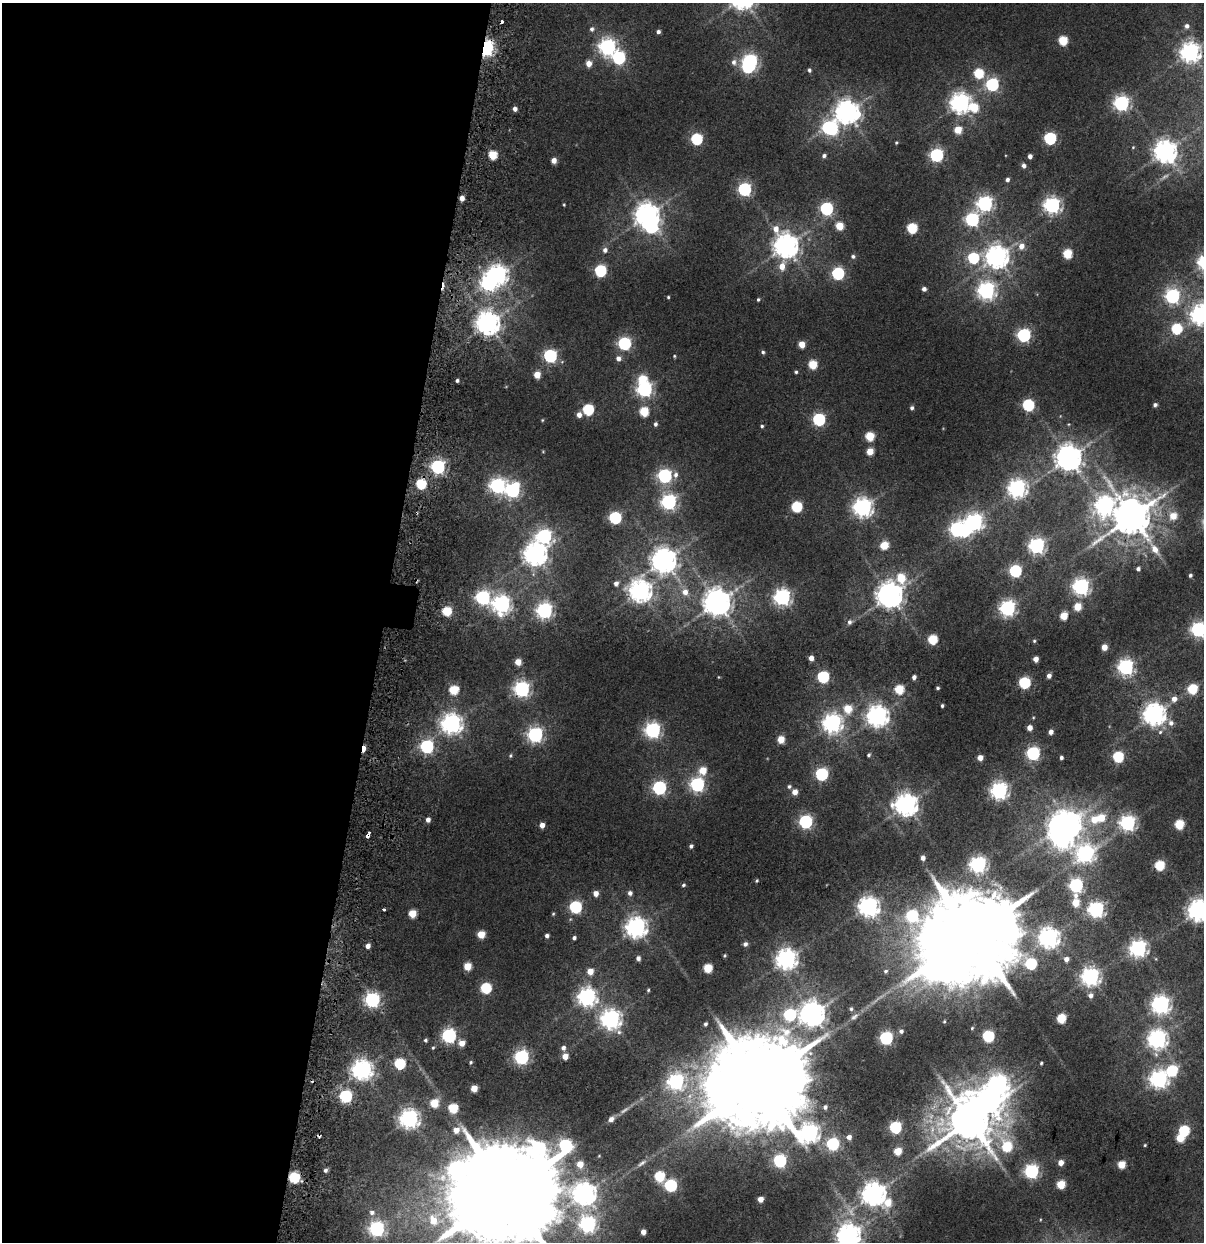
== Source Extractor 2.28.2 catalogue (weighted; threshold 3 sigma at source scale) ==
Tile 5 of 4 x 4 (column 1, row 2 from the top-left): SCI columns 240-1441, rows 3391-4630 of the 5173 x 6321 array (HDU 1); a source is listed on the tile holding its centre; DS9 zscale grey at full resolution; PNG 1206 x 1244 px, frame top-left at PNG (2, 3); no overlay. Shown black and unused: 32% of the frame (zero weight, under 2 of 5 exposures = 17% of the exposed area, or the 3 px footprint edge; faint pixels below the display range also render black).
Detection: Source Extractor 2.28.2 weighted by HDU 2 'WHT'; one run over the whole footprint, this tile lists its part. Background 0.0107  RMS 0.0055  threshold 0.0249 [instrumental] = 3 sigma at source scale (4.5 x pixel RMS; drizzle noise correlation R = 1.50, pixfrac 1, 0.0396/0.0396 arcsec/px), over >= 5 px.
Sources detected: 316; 4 too faint to see at this stretch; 15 inside a brighter object's white glare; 5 cosmic-ray / hot-pixel residue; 1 long thin detection or spike segment (spike, bleed or trail) — not listed; the other 291 listed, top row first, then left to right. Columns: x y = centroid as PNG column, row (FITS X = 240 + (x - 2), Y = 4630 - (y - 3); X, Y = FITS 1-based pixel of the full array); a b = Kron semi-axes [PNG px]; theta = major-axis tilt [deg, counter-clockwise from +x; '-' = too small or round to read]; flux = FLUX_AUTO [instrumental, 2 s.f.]
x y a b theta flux
1187 26 5 5 - 1.7
592 29 6 5 - 1.5
658 32 4 4 - 1.5
1063 40 5 5 - 21
607 46 7 7 - 200
486 48 6 5 - 180
1190 52 7 7 - 300
619 58 7 6 - 71
750 61 6 6 - 120
734 62 8 8 - 2.5
589 63 5 5 - 5
809 70 4 4 - 1.1
978 73 6 6 - 26
992 84 6 6 - 76
960 103 7 7 - 300
1121 103 7 6 - 140
974 107 7 6 - 17
515 109 4 4 - 2.6
847 112 9 8 - 470
829 128 9 7 -15 130
958 130 5 5 - 11
1050 138 6 6 - 67
696 139 6 6 - 47
896 142 4 3 - 0.56
1133 147 5 4 - 0.48
1165 151 8 7 - 410
493 155 5 5 - 20
936 155 6 6 - 93
824 156 5 4 - 1.4
1030 156 4 4 - 2.1
554 160 5 4 - 3.9
1024 166 5 5 - 1.8
1007 180 4 4 - 1.6
744 189 6 6 - 92
462 198 4 4 - 3.9
985 203 7 6 - 160
564 205 3 3 - 0.45
1052 205 7 6 - 180
826 209 6 6 - 81
647 215 8 8 - 490
972 219 6 6 - 91
839 226 5 5 - 15
912 228 6 5 - 33
786 246 10 8 -60 510
1021 246 6 6 - 4.3
605 250 6 6 - 2
1067 254 5 5 - 22
853 256 5 5 - 1.2
997 257 8 8 - 420
973 258 7 6 - 42
782 266 10 6 70 6.3
600 270 6 6 - 56
838 273 6 6 - 68
497 275 7 7 - 280
924 289 4 4 - 2.1
986 291 7 7 - 200
1172 296 6 6 - 120
668 297 3 3 - 0.56
758 299 4 4 - 0.67
1201 315 7 7 - 360
488 323 8 7 - 470
1176 329 6 6 - 38
1024 335 6 6 - 90
624 343 6 6 - 83
801 344 5 5 - 7.7
763 352 5 4 - 0.93
550 356 6 6 - 91
674 356 4 3 - 0.52
618 358 6 6 - 2.5
813 364 5 5 - 20
796 372 4 4 - 0.71
537 375 5 5 - 8
457 380 3 3 - 1
644 389 6 6 - 150
1028 405 6 6 - 57
1155 405 4 4 - 1.3
912 408 5 4 - 1.1
588 409 6 6 - 40
644 411 6 5 - 21
579 415 5 5 - 3
819 419 6 6 - 73
542 420 4 4 - 0.43
655 424 6 5 - 1.3
1069 424 5 3 - 0.44
762 426 4 3 - 0.75
870 436 5 5 - 20
543 451 5 3 - 0.36
870 451 5 5 - 9.6
1069 458 8 8 - 640
438 466 6 6 - 120
675 475 8 7 - 2.2
665 476 6 6 - 110
421 484 5 5 - 33
497 485 7 6 - 140
1017 488 7 7 - 250
512 490 7 7 - 130
668 502 6 6 - 150
1105 506 13 8 73 220
797 507 6 6 - 38
863 507 7 7 - 280
1132 516 12 12 - 1600
1173 516 7 7 - 7.6
615 518 6 6 - 62
974 522 7 7 - 210
544 536 7 7 - 130
884 545 5 5 - 15
1036 546 6 6 - 170
535 554 8 8 - 440
664 560 8 8 - 540
1138 569 5 4 - 1.5
1015 571 6 6 - 67
1190 575 4 3 - 1.1
901 578 9 7 -82 17
616 583 5 5 - 2.1
1081 587 7 6 - 200
640 591 8 8 - 360
685 592 9 8 - 4.2
890 595 8 8 - 620
483 597 7 6 - 120
782 597 7 7 - 190
717 602 8 8 - 710
501 604 8 7 - 230
1077 607 5 5 - 13
1007 608 7 7 - 150
544 610 7 6 - 170
447 611 5 5 - 23
1064 616 5 5 - 13
850 622 7 6 - 1.7
1198 629 6 6 - 140
933 639 5 5 - 26
1034 641 4 4 - 0.67
1104 647 5 4 - 5.7
811 658 4 4 - 3.4
1036 659 4 4 - 3.8
518 662 5 5 - 6.8
1126 667 6 6 - 160
1049 676 4 4 - 2.8
718 677 4 3 - 0.34
823 677 6 6 - 60
914 677 4 4 - 1.9
1024 683 6 6 - 53
938 688 3 3 - 0.79
522 689 6 6 - 160
899 689 5 5 - 21
1192 689 5 5 - 31
454 690 6 5 - 21
1174 699 7 6 - 3
942 706 3 3 - 0.84
848 709 6 6 - 12
1154 714 7 7 - 410
878 716 7 7 - 370
832 723 7 7 - 260
1171 723 8 7 - 2.3
451 724 7 7 - 320
1030 728 4 4 - 4.2
652 730 7 6 - 160
1051 732 4 4 - 2.8
1160 732 6 6 - 1
535 735 6 6 - 150
781 739 5 5 - 9.7
427 746 6 6 - 89
1033 753 6 6 - 96
510 755 5 5 - 0.78
869 755 5 4 - 0.85
1118 757 6 5 - 43
980 758 5 4 - 4.3
1061 758 4 3 - 1.3
703 770 6 5 - 11
821 774 6 6 - 75
697 784 6 6 - 110
789 786 5 5 - 0.98
659 788 6 6 - 100
999 791 7 7 - 200
795 792 5 5 - 4.5
906 805 8 7 - 420
1101 818 6 6 - 11
428 820 4 4 - 2.5
1094 820 8 7 - 8.9
805 822 6 6 - 96
1127 823 7 6 - 160
1179 824 5 5 - 27
542 825 4 4 - 3.8
1061 826 7 7 - 520
368 835 4 3 - 24
691 846 4 4 - 1.2
1085 854 9 9 - 170
923 858 5 4 - 2.6
978 864 6 6 - 180
1160 865 5 5 - 31
757 881 4 4 - 0.59
683 885 4 3 - 0.78
1076 885 6 6 - 110
596 893 5 5 - 3.9
630 893 5 5 - 1.8
1076 903 7 5 87 13
575 907 6 6 - 69
868 907 7 7 - 320
384 909 3 3 - 1.3
1096 909 6 6 - 170
1199 910 7 7 - 410
412 913 5 5 - 13
553 914 4 4 - 0.56
636 927 7 7 - 350
481 934 5 5 - 13
972 935 30 24 -26 12000
547 936 4 4 - 1.6
574 938 4 4 - 1.2
1049 938 7 7 - 310
745 944 5 5 - 1.7
368 946 4 4 - 2.9
1138 948 7 6 - 200
725 956 3 3 - 0.61
638 958 5 4 - 2
787 959 7 7 - 340
1066 959 5 5 - 2.8
467 966 5 5 - 12
708 968 5 5 - 22
590 971 5 5 - 6.2
885 971 6 5 - 0.99
1090 977 7 7 - 240
486 988 6 6 - 39
648 990 4 4 - 0.65
1090 995 6 5 - 2.4
587 997 7 7 - 230
372 1000 6 6 - 130
1161 1005 7 7 - 240
851 1009 4 4 - 0.83
812 1014 8 8 - 580
790 1015 7 6 - 63
854 1017 12 7 41 1.8
1061 1018 5 5 - 23
611 1019 8 7 - 290
944 1021 4 3 - 0.56
705 1024 4 4 - 1.1
972 1028 4 4 - 0.51
901 1031 5 4 - 1.5
449 1036 6 6 - 120
988 1036 6 6 - 49
886 1038 6 6 - 87
1157 1039 7 7 - 270
425 1040 4 4 - 0.86
462 1043 5 5 - 5.8
433 1048 5 4 - 0.61
563 1048 6 5 - 2.1
565 1056 5 5 - 6.1
521 1057 6 6 - 130
471 1062 5 4 - 0.78
1041 1063 3 3 - 0.6
400 1064 6 6 - 39
362 1070 7 7 - 330
1172 1070 7 6 - 41
1159 1079 7 7 - 240
759 1081 26 23 53 13000
676 1082 7 7 - 160
474 1088 5 5 - 7.7
345 1096 6 6 - 75
434 1103 5 5 - 16
825 1107 4 4 - 1.3
453 1108 5 5 - 27
409 1119 7 7 - 270
611 1119 7 5 40 2.8
969 1121 12 12 - 2500
895 1127 6 6 - 60
1184 1131 6 5 - 38
809 1133 8 7 - 270
849 1137 5 5 - 2.6
833 1144 6 6 - 71
1145 1145 3 3 - 0.48
1007 1147 35 23 -5 50
897 1151 5 5 - 13
780 1161 6 6 - 75
1061 1163 5 5 - 4.5
580 1164 6 5 - 7.5
1121 1165 5 5 - 14
325 1170 5 5 - 1.3
1031 1171 6 6 - 110
659 1176 6 6 - 34
294 1177 5 5 - 50
1061 1184 5 5 - 18
670 1185 6 6 - 66
507 1192 36 26 56 19000
584 1194 9 8 - 410
874 1194 8 8 - 480
760 1199 4 4 - 4.8
888 1203 10 8 56 11
372 1212 8 7 - 2.4
434 1220 15 14 - 14
587 1224 7 7 - 170
376 1229 7 7 - 140
643 1232 4 4 - 3.5
848 1236 8 8 - 470
Overlapping masked pixels (flux is a lower limit): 4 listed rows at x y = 486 48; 462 198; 368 835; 294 1177
Isophote crosses this tile's border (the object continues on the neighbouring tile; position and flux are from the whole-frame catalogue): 5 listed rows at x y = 1201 315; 1198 629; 1199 910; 507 1192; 848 1236